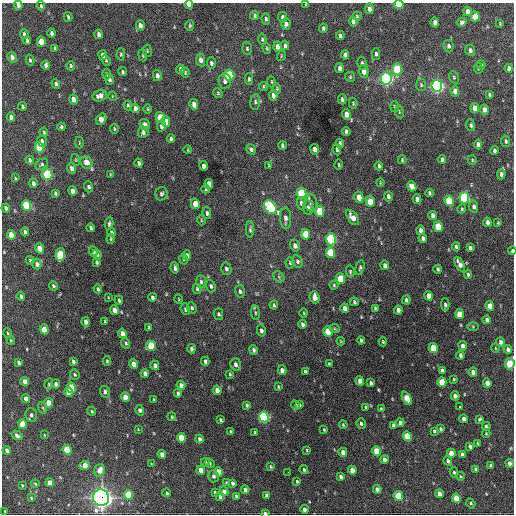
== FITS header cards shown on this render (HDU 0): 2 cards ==
NAXIS1  =                  512 / Axis length
NAXIS2  =                  512 / Axis length

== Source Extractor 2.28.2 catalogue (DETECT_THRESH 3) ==
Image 512 x 512 px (HDU 0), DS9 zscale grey, 1 PNG px = 1 image px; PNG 516 x 516 px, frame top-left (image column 1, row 512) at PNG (2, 3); each listed source drawn as its Kron ellipse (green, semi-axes under 4 px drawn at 4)
Background 1390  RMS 33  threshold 99.5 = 3 sigma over >= 5 px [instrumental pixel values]
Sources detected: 387; all 387 listed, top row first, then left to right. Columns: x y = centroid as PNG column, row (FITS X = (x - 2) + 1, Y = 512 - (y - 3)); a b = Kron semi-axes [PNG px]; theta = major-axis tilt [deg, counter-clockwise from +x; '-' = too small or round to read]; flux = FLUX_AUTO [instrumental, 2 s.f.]
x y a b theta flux
189 4 4 4 - 1.8e+04
18 5 4 4 - 9.1e+03
306 5 4 2 - 1.7e+03
399 5 4 4 - 7.3e+04
41 6 4 3 - 2.9e+03
369 9 5 4 - 9.6e+03
467 11 5 4 - 1.2e+04
255 15 4 3 - 3.7e+03
357 16 4 4 - 2.5e+03
475 16 5 4 - 4.6e+04
68 17 5 3 - 3.2e+03
283 17 5 4 - 7.6e+03
266 19 6 4 -87 3.6e+03
353 21 5 3 - 6.6e+03
435 22 5 4 - 1.1e+04
462 22 5 4 - 4.7e+03
500 23 3 2 - 2.0e+03
286 24 6 4 87 7.7e+03
140 25 5 4 - 9.9e+03
190 25 5 4 - 2.9e+03
323 28 5 3 - 3.8e+03
52 33 4 3 - 6.3e+03
24 34 4 3 - 4.3e+03
99 34 5 3 - 8.1e+03
340 36 4 3 - 5.1e+03
262 39 5 4 - 3.6e+03
27 40 4 3 - 4.0e+03
41 42 5 4 - 3.2e+04
285 45 5 4 - 5.1e+03
448 46 6 5 - 6.3e+03
278 47 5 4 - 1.4e+04
55 48 4 3 - 2.6e+03
247 48 6 5 - 3.9e+03
267 48 5 4 - 2.9e+03
470 50 5 4 - 6.6e+03
147 51 6 3 -82 2.1e+03
121 54 6 4 89 3.0e+03
376 54 6 3 -89 4.9e+03
103 55 5 3 - 9.3e+03
143 55 6 3 -82 2.3e+03
345 55 5 4 - 8.1e+03
281 56 5 3 - 2.1e+03
12 57 6 4 -65 9.3e+03
30 60 5 3 - 3.5e+03
106 60 5 4 - 3.0e+03
201 60 6 4 -79 1.1e+04
211 63 6 4 -86 5.0e+03
362 63 6 4 -80 4.4e+03
46 65 5 3 - 6.1e+03
481 65 4 3 - 4.6e+03
71 66 4 3 - 2.8e+03
339 68 5 3 - 6.8e+03
478 68 5 3 - 3.1e+03
509 68 4 4 - 7.9e+03
180 69 4 3 - 5.5e+03
397 69 6 5 - 1.2e+05
364 71 6 5 - 1.5e+04
123 72 4 3 - 3.0e+03
185 72 5 3 - 2.8e+03
107 74 5 3 - 3.0e+03
157 75 5 4 - 8.8e+03
229 75 5 5 - 1.9e+05
350 77 5 4 - 2.6e+03
454 77 6 4 -70 3.4e+03
386 78 6 5 - 7.8e+05
109 79 5 4 - 5.6e+03
249 79 6 3 88 3.8e+03
225 81 7 6 - 7.4e+03
271 82 5 3 - 2.1e+03
56 84 5 4 - 4.8e+03
421 85 6 5 - 3.5e+03
263 86 4 4 - 2.7e+03
437 86 6 5 - 7.5e+05
277 88 5 4 - 2.4e+03
455 91 5 4 - 1.5e+04
218 93 5 4 - 2.9e+03
489 94 4 3 - 3.1e+03
273 95 5 4 - 7.8e+03
100 96 7 5 16 1.2e+04
112 96 5 3 - 1.8e+03
73 99 5 4 - 1.6e+04
342 99 5 3 - 5.0e+03
255 102 7 5 83 4.6e+03
353 103 5 4 - 2.7e+03
194 104 5 4 - 1.2e+04
128 105 5 4 - 3.2e+03
23 106 4 3 - 3.4e+03
395 107 5 3 - 2.5e+03
135 108 5 3 - 9.6e+03
475 108 5 4 - 2.1e+04
148 109 4 3 - 1.9e+03
484 110 5 4 - 1.3e+04
399 112 6 3 -82 2.2e+03
346 114 5 4 - 1.6e+04
11 117 4 4 - 7.0e+03
160 117 5 4 - 5.2e+04
101 119 6 5 - 2.3e+04
166 122 5 4 - 3.4e+04
145 125 6 4 -62 1.1e+04
471 125 6 4 -72 4.2e+03
161 126 6 4 80 6.7e+03
61 127 4 3 - 4.0e+03
114 129 5 3 - 2.3e+03
346 131 4 3 - 4.1e+03
44 132 5 4 - 3.2e+03
143 132 6 5 - 6.7e+03
171 139 4 3 - 4.0e+03
42 141 6 4 -76 6.1e+03
506 141 6 4 -78 4.6e+03
79 143 6 3 90 1.9e+03
340 143 4 3 - 3.8e+03
478 144 5 4 - 1.0e+04
282 145 4 3 - 3.9e+03
39 147 5 4 - 1.1e+05
251 149 5 4 - 5.2e+03
315 149 5 4 - 1.0e+04
188 150 4 2 - 1.7e+03
337 150 6 3 -81 3.8e+03
494 151 4 3 - 5.1e+03
442 159 4 3 - 4.3e+03
30 160 4 3 - 5.6e+03
76 160 6 4 -72 2.2e+03
402 160 4 3 - 2.5e+03
472 160 5 4 - 2.6e+03
86 162 6 5 - 1.9e+04
139 163 4 3 - 4.5e+03
42 164 7 5 38 4.0e+03
269 165 3 2 - 2.2e+03
339 165 5 2 - 2.0e+03
204 166 5 4 - 9.4e+03
379 166 4 3 - 4.4e+03
72 168 5 4 - 8.6e+03
47 174 5 5 - 1.7e+05
110 174 3 2 - 1.4e+03
501 174 5 4 - 6.2e+03
15 178 4 3 - 2.0e+03
33 183 4 3 - 7.4e+03
380 183 4 2 - 1.6e+03
209 184 5 4 - 2.6e+04
412 186 5 4 - 1.9e+04
89 187 5 4 - 5.1e+03
206 189 4 3 - 2.6e+03
73 191 5 4 - 1.1e+04
55 193 4 3 - 3.9e+03
301 193 6 5 - 1.6e+05
429 193 4 3 - 3.7e+03
161 194 7 6 - 5.1e+03
388 196 5 4 - 6.0e+03
359 197 6 4 -77 2.0e+04
464 198 5 5 - 2.4e+05
417 199 5 4 - 7.7e+03
370 201 5 4 - 3.9e+04
449 201 5 4 - 9.8e+04
301 203 6 4 -79 7.7e+03
311 203 8 6 -82 7.7e+03
195 204 5 4 - 3.2e+04
26 205 5 4 - 1.4e+05
270 207 8 5 -52 2.4e+05
308 207 7 5 -80 5.8e+03
474 207 6 4 -79 7.3e+03
6 208 4 3 - 6.4e+03
462 209 4 4 - 2.4e+03
319 211 5 4 - 6.6e+04
207 213 6 4 -78 4.8e+03
432 215 4 3 - 5.8e+03
353 217 9 4 -54 1.6e+04
286 218 11 5 -87 1.1e+04
201 220 5 3 - 1.8e+03
487 222 4 3 - 6.5e+03
109 223 6 3 80 3.7e+03
498 223 3 2 - 2.1e+03
438 227 5 4 - 6.8e+04
91 228 4 3 - 4.9e+03
250 229 8 4 -89 4.0e+03
421 230 4 4 - 8.5e+03
25 232 4 3 - 4.8e+03
112 232 4 4 - 5.0e+03
305 234 5 4 - 4.3e+04
11 235 5 4 - 3.1e+04
423 238 4 3 - 6.0e+03
111 239 5 3 - 2.3e+03
331 239 6 5 - 2.4e+05
295 246 6 5 - 9.4e+03
456 247 5 3 - 3.6e+03
39 248 5 4 - 3.0e+04
470 248 4 3 - 5.5e+03
512 251 4 3 - 3.9e+03
93 252 5 4 - 5.8e+03
330 253 5 4 - 9.9e+04
97 254 5 4 - 5.3e+03
60 255 6 5 - 1.0e+05
187 255 5 4 - 7.0e+03
183 259 5 4 - 3.0e+03
30 260 4 3 - 3.3e+03
297 261 6 5 - 4.5e+03
97 262 3 3 - 3.2e+03
290 263 5 4 - 3.1e+03
37 264 5 4 - 9.0e+03
460 264 8 4 -60 1.2e+04
385 265 5 3 - 7.8e+03
175 268 5 3 - 5.7e+03
360 268 7 3 75 3.6e+03
226 269 6 5 - 5.3e+03
438 269 4 3 - 3.7e+03
350 271 6 4 -78 3.1e+03
468 274 4 3 - 3.6e+03
279 277 6 4 -47 2.7e+03
341 279 5 4 - 7.4e+04
201 282 6 4 -85 4.2e+03
334 285 4 4 - 2.5e+03
53 286 5 4 - 3.8e+03
211 286 6 4 -72 5.3e+03
98 289 4 3 - 3.5e+03
197 289 5 4 - 3.4e+03
240 291 6 5 - 5.7e+03
21 296 4 3 - 5.2e+03
429 296 5 4 - 1.8e+04
108 297 3 2 - 1.3e+03
152 297 4 3 - 5.0e+03
314 297 6 5 - 2.0e+04
179 299 4 3 - 1.8e+03
119 300 5 3 - 3.5e+03
406 300 4 3 - 4.7e+03
354 302 4 3 - 3.9e+03
274 305 4 3 - 3.2e+03
445 305 6 4 -87 5.2e+03
490 306 5 4 - 2.1e+04
192 308 6 4 -68 4.4e+03
345 308 5 4 - 1.2e+04
375 308 4 3 - 3.2e+03
185 309 6 4 -69 4.1e+03
115 310 5 4 - 1.8e+04
398 310 4 4 - 8.9e+03
255 313 7 3 -82 3.6e+03
304 313 4 3 - 1.8e+03
218 314 6 4 -77 3.9e+03
459 314 5 4 - 3.6e+04
487 320 4 4 - 8.0e+03
105 321 4 3 - 2.4e+03
86 322 4 4 - 1.0e+04
302 324 4 3 - 6.1e+03
149 327 4 3 - 2.6e+03
473 327 6 4 0 2.3e+03
44 329 5 4 - 4.3e+04
335 329 5 3 - 2.2e+03
261 331 6 4 -77 6.2e+03
328 331 5 4 - 4.8e+04
8 333 4 3 - 2.1e+03
122 333 5 4 - 1.4e+04
11 340 4 3 - 2.5e+03
361 340 4 3 - 4.4e+03
341 341 4 4 - 2.0e+03
383 342 5 3 - 2.4e+03
500 342 4 3 - 7.1e+03
126 343 5 4 - 3.5e+03
151 346 5 4 - 8.0e+04
463 346 4 4 - 1.0e+04
433 348 5 4 - 6.1e+04
495 348 4 3 - 2.0e+03
191 349 4 3 - 6.1e+03
508 349 4 4 - 6.5e+03
253 350 5 3 - 4.6e+03
460 355 4 3 - 5.2e+03
73 361 4 3 - 4.9e+03
107 361 5 4 - 2.9e+03
205 361 4 3 - 6.0e+03
19 362 4 3 - 5.3e+03
133 364 5 4 - 1.7e+04
235 364 6 5 - 7.9e+03
329 364 3 3 - 2.5e+03
510 364 6 4 81 1.0e+05
155 365 5 4 - 7.1e+03
282 370 5 4 - 1.1e+04
442 370 4 3 - 5.5e+03
305 371 3 3 - 4.1e+03
473 372 4 4 - 1.3e+04
75 374 5 4 - 3.2e+03
145 374 4 4 - 1.0e+04
230 374 4 3 - 2.3e+03
454 379 4 3 - 2.1e+03
25 381 4 3 - 1.0e+04
360 381 5 4 - 1.4e+04
442 382 5 4 - 5.2e+04
371 383 3 3 - 3.5e+03
487 383 5 4 - 1.4e+04
49 384 6 4 75 2.6e+03
56 384 4 4 - 7.2e+03
181 385 4 4 - 1.2e+04
278 387 4 3 - 2.4e+03
71 388 5 4 - 8.0e+04
217 390 5 4 - 1.5e+04
68 392 5 4 - 2.6e+04
105 392 6 5 - 5.8e+03
178 393 4 3 - 5.7e+03
455 396 4 4 - 9.1e+03
125 397 5 4 - 2.5e+04
407 398 7 4 -63 4.7e+04
26 399 4 4 - 1.3e+04
154 400 4 3 - 2.5e+03
49 403 5 4 - 2.8e+04
247 405 4 4 - 3.4e+03
296 405 5 4 - 4.1e+03
299 405 4 3 - 2.9e+03
460 406 3 3 - 4.8e+03
366 407 4 3 - 2.7e+03
43 408 6 3 -71 2.7e+03
381 409 3 3 - 2.4e+03
140 410 5 4 - 6.2e+03
92 411 5 4 - 3.0e+03
31 415 7 6 - 8.1e+03
172 417 4 4 - 2.4e+03
264 417 5 5 - 3.4e+05
464 419 4 3 - 7.5e+03
480 419 4 3 - 3.5e+03
221 420 4 3 - 3.8e+03
361 423 5 4 - 5.6e+03
400 423 4 4 - 9.7e+03
22 424 5 4 - 4.7e+04
343 425 4 3 - 2.0e+03
394 425 4 4 - 4.8e+03
486 426 4 3 - 5.0e+03
138 429 3 2 - 1.5e+03
441 429 4 3 - 3.4e+03
324 430 3 2 - 2.0e+03
434 431 4 3 - 3.1e+03
231 432 4 3 - 5.7e+03
255 432 3 2 - 2.5e+03
486 433 4 3 - 2.2e+03
17 435 6 4 -34 6.8e+03
44 435 3 2 - 1.7e+03
407 436 5 4 - 7.0e+04
181 438 5 4 - 5.1e+04
200 439 4 3 - 7.0e+03
477 443 3 3 - 2.0e+03
470 446 4 3 - 6.9e+03
7 450 4 3 - 7.3e+03
67 450 5 4 - 8.2e+04
307 450 3 2 - 2.1e+03
377 451 5 4 - 4.6e+04
343 452 4 4 - 1.8e+04
451 453 5 4 - 2.8e+04
162 454 4 4 - 1.2e+04
462 454 4 3 - 4.2e+03
384 459 4 4 - 1.1e+04
448 461 5 4 - 5.9e+03
205 462 4 4 - 4.2e+03
210 463 5 3 - 2.9e+03
510 463 4 3 - 8.5e+03
151 464 2 2 - 1.4e+03
85 465 5 4 - 2.9e+04
491 465 4 3 - 4.1e+03
270 467 4 3 - 2.7e+03
476 469 3 3 - 3.6e+03
99 470 6 5 - 1.9e+04
201 470 5 4 - 2.2e+04
304 470 4 3 - 3.7e+03
352 470 4 4 - 2.0e+04
218 472 5 4 - 4.0e+04
288 472 2 2 - 4.7e+03
454 472 5 4 - 3.1e+03
213 476 6 5 - 5.9e+03
460 476 4 3 - 2.0e+03
341 477 4 3 - 5.8e+03
297 481 4 3 - 2.8e+03
50 483 4 4 - 2.2e+04
226 483 4 3 - 2.9e+03
233 483 4 3 - 6.0e+03
35 484 4 3 - 2.3e+03
22 485 3 3 - 2.4e+03
377 489 4 4 - 8.6e+03
245 490 4 4 - 9.8e+03
224 491 5 4 - 1.2e+04
167 493 4 4 - 3.4e+03
215 493 4 3 - 4.5e+03
439 494 4 3 - 1.1e+04
128 495 5 4 - 8.6e+04
267 495 4 3 - 5.9e+03
236 496 4 3 - 3.7e+03
398 496 5 4 - 9.3e+04
220 497 5 4 - 6.2e+03
31 498 4 3 - 2.3e+03
101 498 8 8 - 1.3e+06
456 498 4 4 - 4.9e+04
471 503 5 4 - 3.6e+03
304 509 4 3 - 7.9e+03
5 511 3 2 - 1.8e+03
265 513 4 3 - 4.3e+03
At the frame edge (FLAGS 8, measured only in part): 6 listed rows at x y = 189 4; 18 5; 399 5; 512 251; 510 364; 265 513